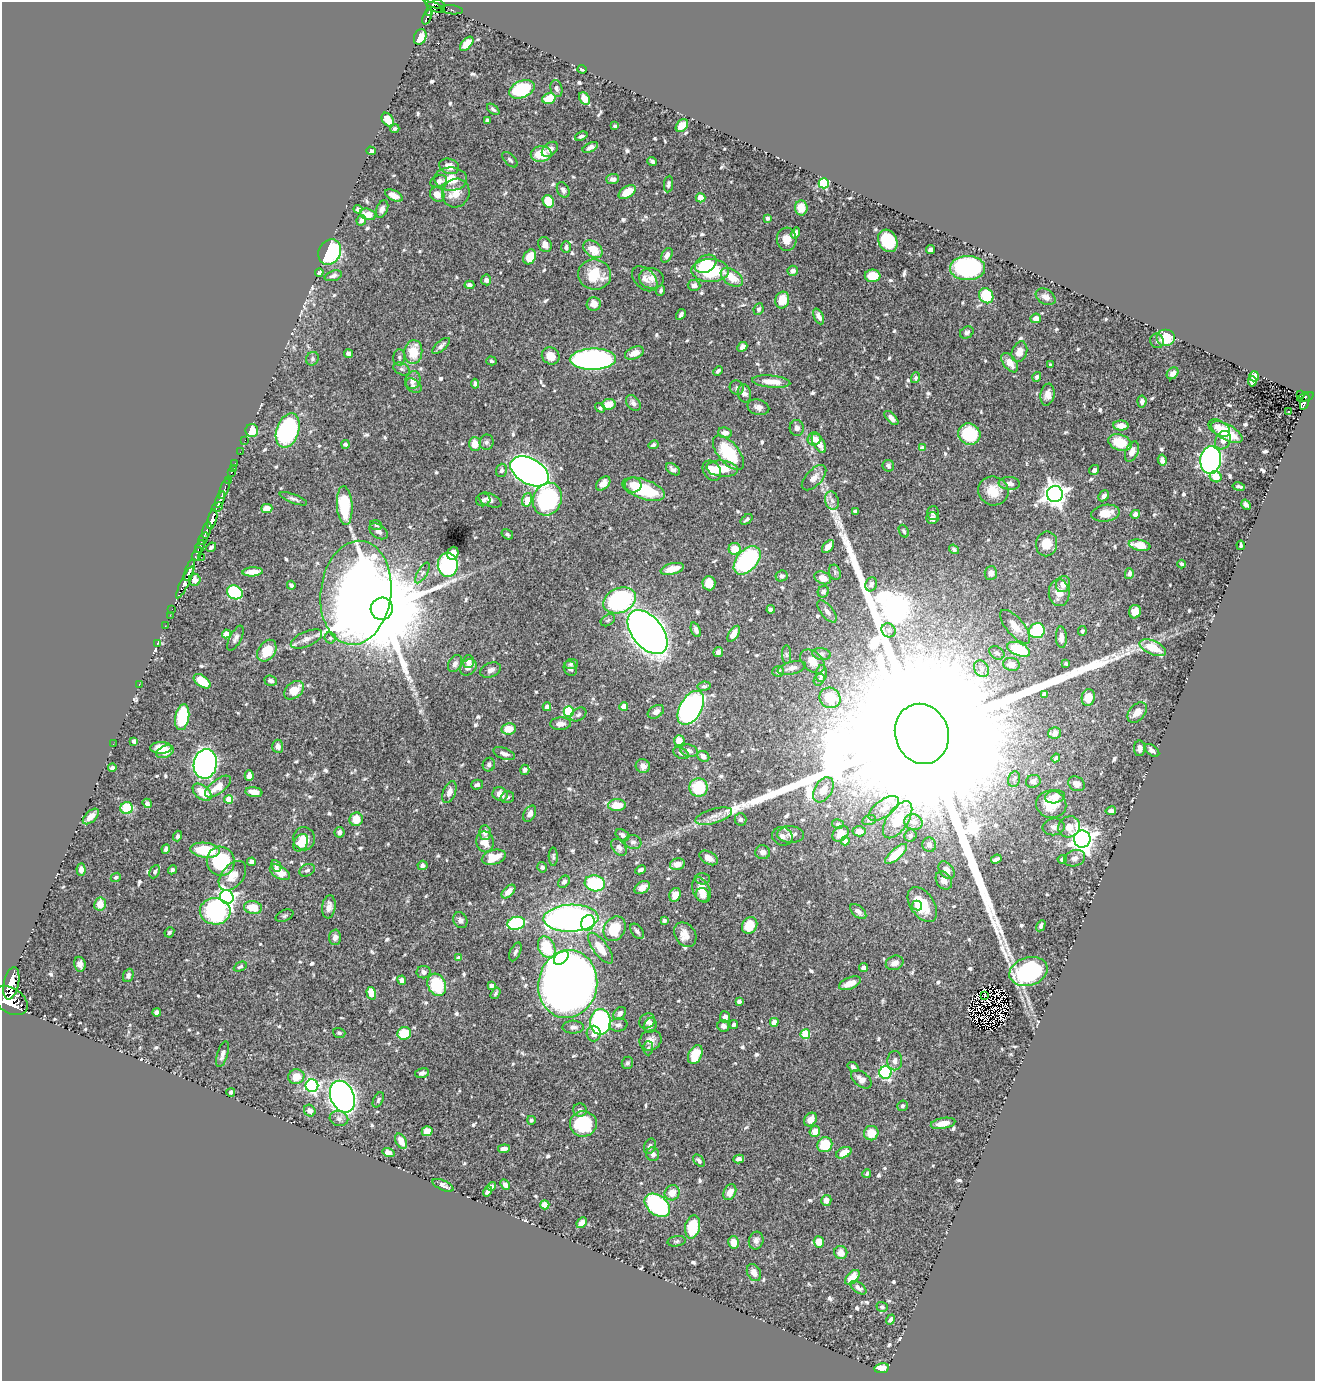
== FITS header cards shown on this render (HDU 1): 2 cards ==
NAXIS1  =                 1313
NAXIS2  =                 1379

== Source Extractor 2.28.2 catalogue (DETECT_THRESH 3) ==
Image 1313 x 1379 px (HDU 1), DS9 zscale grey, 1 PNG px = 1 image px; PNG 1317 x 1383 px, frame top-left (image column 1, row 1379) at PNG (2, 2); each listed source drawn as its Kron ellipse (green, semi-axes under 4 px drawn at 4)
Background 0.693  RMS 0.013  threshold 0.0395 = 3 sigma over >= 5 px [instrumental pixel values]
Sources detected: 737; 6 with non-positive FLUX_AUTO (blend fragments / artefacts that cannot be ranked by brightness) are neither listed nor drawn; of the other 731, the 500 brightest by FLUX_AUTO listed and drawn (231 fainter detections omitted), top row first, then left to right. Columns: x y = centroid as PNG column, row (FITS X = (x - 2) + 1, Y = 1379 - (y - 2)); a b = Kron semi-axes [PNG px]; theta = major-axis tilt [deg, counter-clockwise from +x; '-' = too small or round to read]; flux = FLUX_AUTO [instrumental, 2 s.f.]
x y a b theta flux
435 4 10 4 -13 350
435 8 10 3 -23 130
452 10 11 4 -5 39
429 12 4 3 - 88
427 17 8 3 68 100
420 37 8 6 68 9.4
467 44 8 5 47 14
582 69 4 3 - 2.2
556 88 8 6 -76 3
522 89 13 8 22 55
549 99 7 5 18 21
584 99 7 5 -60 10
493 109 7 4 -39 2.2
388 120 7 5 -55 15
487 120 4 4 - 2.3
615 126 4 3 - 1.9
682 126 7 5 49 11
395 128 5 4 - 1.9
581 136 6 4 22 2.4
590 147 8 4 27 3.7
550 149 9 6 40 5.5
371 151 5 4 - 3.4
541 154 10 8 5 18
510 160 9 5 -46 2.1
652 161 5 3 - 1.8
449 166 10 7 -21 9.1
451 179 16 11 -2 17
613 179 6 5 - 3.7
439 181 8 5 21 4.1
824 183 5 5 - 81
668 184 8 4 81 2
563 190 8 6 -63 3.6
627 192 9 5 33 16
456 193 14 13 - 13
394 195 9 5 -26 7.5
437 195 7 6 - 8.8
700 198 5 4 - 9.4
548 201 6 5 - 26
801 208 7 6 - 11
358 209 4 4 - 2.8
382 209 9 5 66 3.2
368 214 8 5 -14 10
767 218 4 3 - 2
361 220 5 4 - 3.3
795 233 6 4 59 3.6
787 239 11 10 - 8.4
888 241 11 9 -63 46
545 244 8 6 -61 6
566 247 6 4 -89 2.3
593 249 10 7 -39 18
931 250 4 4 - 6
330 252 13 11 62 74
667 255 8 5 60 4.1
530 257 8 6 59 16
706 264 11 8 31 24
968 268 17 12 -1 150
710 271 18 11 -1 59
793 271 5 5 - 4.4
319 273 4 3 - 1.8
594 275 16 15 - 31
333 276 9 5 18 3.1
873 276 8 6 -1 22
732 277 12 7 -35 14
651 278 12 10 -8 8
645 279 15 9 -45 6
486 280 5 5 - 3.6
469 285 5 4 - 3.5
694 285 6 5 - 3.3
661 290 5 4 - 2
986 296 8 7 - 35
1046 297 10 7 -31 5.3
782 300 8 7 - 20
594 304 7 6 - 7.5
759 309 6 5 - 2.3
681 314 6 3 57 2.6
819 316 8 4 -66 5.5
1036 318 5 4 - 7
967 332 7 5 30 2.5
1166 338 9 8 - 22
1157 341 7 6 - 2.4
441 346 11 5 41 3.4
742 347 5 4 - 4.1
413 352 12 9 84 22
1019 352 10 7 70 8.1
634 353 10 6 22 7.8
349 354 4 4 - 2.4
551 356 9 8 - 10
399 357 8 6 -88 2.2
312 359 7 6 - 2
593 359 23 10 1 290
491 361 5 4 - 1.8
1010 363 11 6 -53 9.9
1050 365 4 4 - 1.8
402 369 9 5 -26 2.4
718 371 5 3 - 2
1173 373 6 5 - 4.3
1254 376 5 5 - 8.1
1037 377 5 4 - 2
915 378 5 4 - 1.9
413 380 9 7 69 5.3
771 381 19 6 -5 15
1252 381 5 4 - 5.8
475 384 5 4 - 2.1
413 386 9 6 -36 2.6
737 388 7 6 - 2.5
744 393 9 6 -77 5.2
1047 395 11 7 81 5.9
1301 395 4 2 - 8
1305 397 8 3 19 51
1142 401 6 4 84 3.5
1305 402 8 3 71 55
633 403 9 6 -51 3.5
609 404 7 5 11 11
758 407 11 7 -15 4.7
600 408 5 4 - 1.9
1289 412 3 2 - 2.7
891 418 9 4 -45 4.7
1121 426 8 5 -1 9.5
797 428 8 7 - 3.8
1219 428 12 7 -31 9.5
252 430 6 6 - 15
288 431 18 11 72 130
1227 432 17 7 -29 24
725 433 7 5 -7 5.3
969 434 11 10 - 60
814 439 6 6 - 6.2
245 440 2 2 - 5.9
1223 440 10 7 61 7.9
486 442 8 7 - 2.5
819 443 10 5 -60 9.5
1120 443 12 8 -19 25
345 444 4 4 - 2.2
475 444 7 6 - 9.9
653 445 5 4 - 2.4
922 448 4 4 - 6.5
240 452 2 2 - 6
1132 452 10 6 67 7
728 453 21 10 -50 48
1162 460 6 4 -82 4.7
1211 460 14 10 85 370
235 463 2 2 - 8.3
888 466 6 5 - 2.2
233 468 2 2 - 6.4
673 469 8 5 -35 3.2
722 469 16 8 -5 18
501 470 7 5 72 2.6
1094 470 5 4 - 2.5
530 471 21 12 -29 820
712 471 11 8 -56 11
231 472 3 3 - 35
1216 477 6 5 - 11
814 478 15 8 46 7.1
228 481 4 2 - 84
603 483 8 5 44 7.3
1009 483 11 6 -4 4.9
633 485 8 7 - 6.6
1239 487 6 3 -10 1.7
224 489 11 3 69 98
644 489 22 9 -19 47
993 491 15 14 - 18
1055 494 8 8 - 790
1104 496 6 4 46 3.9
220 499 8 3 69 950
293 499 15 4 -21 2.6
547 499 17 14 66 110
483 500 7 6 - 1.8
490 500 12 6 -22 3.6
527 500 7 4 73 17
832 501 9 6 -73 3.9
345 505 19 8 -86 48
1246 505 5 4 - 2.6
217 507 6 4 28 390
267 508 5 4 - 11
856 511 4 3 - 2.6
933 513 7 6 - 2.8
1105 513 14 8 9 14
1135 514 5 4 - 5.9
932 518 6 6 - 5.4
212 519 10 4 75 1800
747 519 7 3 39 2.3
376 525 6 4 -18 1.8
207 530 9 3 77 340
379 531 10 6 -34 4
904 531 6 4 -68 1.8
507 534 6 4 -34 2
203 538 7 3 58 270
1047 544 12 10 79 16
1140 545 11 5 -11 18
1241 545 5 3 - 1.8
200 547 7 3 66 220
211 547 5 4 - 2
828 547 7 4 51 5.8
735 549 6 6 - 17
954 549 5 4 - 2.1
453 553 6 5 - 13
197 554 7 4 66 150
201 557 2 2 - 20
747 560 16 10 48 110
1182 564 4 3 - 1.9
448 565 12 10 -88 110
672 569 12 5 14 12
190 570 12 3 71 1100
253 572 10 4 3 9.3
835 572 8 5 -71 1.9
422 573 12 4 59 2.7
991 573 7 6 - 3.9
1129 574 5 4 - 3
782 576 6 5 - 3.2
823 578 9 6 -22 9.3
195 580 6 5 - 4.1
185 582 18 4 64 970
709 583 7 6 - 13
871 584 7 5 69 3.3
1063 584 8 7 - 7.2
291 585 4 3 - 2.6
235 592 8 6 -27 78
823 592 6 5 - 3.5
356 593 52 35 83 1700
1059 593 13 10 -87 11
620 600 17 12 23 160
172 609 2 2 - 11
382 609 11 11 - 26000
771 609 4 3 - 2.6
827 611 13 6 -51 5.1
1135 612 7 6 - 7.4
170 615 2 2 - 8
608 620 8 5 32 1.9
165 626 2 2 - 9.8
1015 627 21 8 -50 12
696 630 8 4 -67 3.6
888 630 7 6 - 2.4
1037 631 8 7 - 55
1082 631 5 3 - 1.9
647 632 25 15 -51 1200
226 634 4 4 - 17
734 634 9 4 57 7.7
1061 637 11 5 -88 5
235 638 14 6 62 3.4
330 638 6 5 - 2
306 639 17 7 24 6.9
157 643 2 2 - 6.1
1153 648 14 6 -23 24
1019 649 12 6 -21 43
267 651 12 8 56 20
718 652 5 5 - 3
997 653 8 6 -33 2.3
821 654 9 5 -8 2.5
786 655 9 4 -89 1.9
813 661 14 9 -44 11
468 662 6 6 - 4.6
1066 663 3 3 - 2
455 664 9 6 59 4
571 664 7 4 10 2.2
1011 664 8 6 -13 5.5
468 667 9 7 38 3.7
792 668 14 6 14 4.8
570 669 8 6 -62 3.4
982 669 9 7 -59 3.9
491 670 11 7 23 4.3
778 672 6 5 - 2.9
821 674 8 5 83 4.6
819 679 6 5 - 1.8
202 681 10 5 -37 23
271 681 6 5 - 2.9
139 684 3 2 - 78
704 686 6 4 9 1.9
294 690 11 7 40 15
1044 694 4 4 - 3.4
1088 697 8 6 78 15
830 698 11 10 - 19
624 706 4 4 - 17
547 707 4 4 - 3.9
691 708 19 11 59 320
569 711 5 5 - 56
656 712 9 6 31 5.2
1137 712 12 7 48 8.2
578 714 8 6 33 2.4
182 717 13 7 80 54
560 724 10 6 2 5.2
509 729 7 5 7 15
1055 733 6 5 - 4.6
922 734 30 26 -70 260000
134 741 4 4 - 2.8
679 741 5 5 - 8.1
113 744 2 2 - 4.2
278 746 6 5 - 4.6
161 748 10 6 0 12
1140 748 8 5 89 3.7
1152 750 8 5 -37 4.2
689 751 9 6 -16 3.1
165 752 9 5 24 6
681 753 8 5 -24 2.3
504 754 11 5 -21 4
703 756 6 5 - 5.3
1056 758 4 4 - 2
205 764 15 11 82 470
489 765 7 6 - 3.1
643 766 7 6 - 4.5
112 767 4 3 - 2.7
525 770 5 4 - 2.9
249 776 5 4 - 5.9
1014 779 8 6 77 2.5
1033 781 7 6 - 4.5
1076 784 8 7 - 4.9
477 785 6 5 - 2.3
218 787 15 7 37 13
699 787 9 9 - 40
823 790 14 8 59 10
202 792 11 6 -38 18
254 792 8 5 -8 8.7
449 792 11 6 69 5.8
500 794 8 6 -23 6.6
507 797 7 6 - 1.9
1055 797 10 6 11 7.1
229 799 4 4 - 23
147 803 5 4 - 2.6
1051 804 15 13 -14 22
617 805 9 6 3 20
127 808 6 6 - 33
884 808 18 8 36 8.7
1111 811 5 4 - 4.3
530 814 9 5 61 4.1
91 816 10 5 44 7.1
714 816 19 7 17 7.3
356 819 7 6 - 14
741 819 6 6 - 2.4
869 820 7 5 15 2.1
898 820 21 10 56 25
913 822 9 8 - 5.1
838 824 6 5 - 2
1054 827 11 8 6 4.8
1069 827 11 10 - 13
859 831 7 5 3 6
339 832 5 5 - 3.3
485 832 7 5 -88 3.9
791 834 13 8 -3 6.2
841 834 9 7 40 9
622 835 7 5 -31 2.7
178 836 5 4 - 2.3
782 836 10 9 - 5.5
910 836 6 5 - 2
304 839 11 11 - 16
1082 839 8 8 - 790
845 841 4 4 - 4.4
485 842 10 9 - 11
633 842 8 7 - 3.3
301 843 9 6 60 8.9
929 845 7 6 - 4.1
619 847 9 6 -52 4.8
166 849 4 3 - 2.1
205 850 15 7 -7 40
763 852 7 7 - 4.3
896 854 13 5 42 23
494 857 12 7 16 17
553 857 9 4 -89 1.9
709 858 10 6 -30 5.9
1075 858 11 8 18 5.4
996 859 5 3 - 2.9
1062 859 4 4 - 2.6
221 861 15 14 - 60
252 862 4 4 - 4.4
677 864 7 5 13 8.1
422 865 5 4 - 3.5
276 866 6 5 - 2.8
542 867 5 5 - 2.3
81 870 6 4 -86 3.7
172 870 4 4 - 2.1
307 870 8 6 28 2.3
641 870 5 3 - 2.6
946 870 10 6 -52 6.7
155 872 7 4 64 1.9
280 872 11 6 -32 13
232 876 17 11 51 11
116 877 5 4 - 1.9
702 879 7 5 -2 1.9
944 880 10 7 -58 6.3
564 882 7 5 49 3
595 883 10 8 -13 68
642 888 8 5 32 7.4
701 890 13 8 -67 12
508 891 8 5 44 8.4
675 895 7 5 67 9.6
703 895 7 6 - 4.7
227 897 7 6 - 300
100 904 6 6 - 11
922 905 19 11 -55 27
917 906 5 4 - 3.8
253 907 9 6 -9 17
329 907 12 6 82 5.6
215 911 15 13 -3 140
858 911 9 5 -41 4.2
285 916 9 5 24 2
571 918 27 13 2 400
460 920 8 6 -59 3.7
664 920 4 3 - 2
516 923 9 6 10 87
588 923 8 6 64 21
750 925 9 7 59 18
1041 926 6 4 62 3
615 929 13 10 59 24
637 931 9 5 -52 3.1
169 932 5 4 - 1.9
685 935 13 10 -55 8.2
335 937 7 6 - 4.7
547 947 11 8 -63 33
600 948 18 7 -53 15
515 952 10 5 67 2.6
459 958 4 4 - 6.3
561 958 8 5 42 33
895 963 9 7 22 6.1
80 964 7 5 -81 4.2
240 967 7 4 26 1.9
863 968 4 4 - 4.9
1028 971 19 14 17 130
423 972 7 6 - 4.1
128 975 7 5 66 3
402 980 4 4 - 4.9
11 983 16 7 78 3000
850 983 11 6 22 10
568 984 34 29 78 1500
437 985 12 9 -64 51
491 985 4 4 - 4.6
371 993 6 4 -74 17
496 993 6 4 58 1.9
984 996 3 2 - 2.1
10 1001 19 12 -32 6100
739 1001 4 4 - 2.5
157 1012 4 4 - 4
620 1013 7 5 47 4.5
725 1017 6 5 - 4.1
647 1021 8 7 - 6.4
600 1022 13 10 -89 160
774 1022 4 4 - 12
618 1025 9 6 6 3
650 1025 8 6 72 3.5
734 1025 4 3 - 2.8
723 1026 6 5 - 4.5
573 1027 10 6 0 3.6
339 1033 6 5 - 2
404 1033 7 6 - 27
594 1033 8 7 - 5.8
805 1034 5 4 - 39
650 1040 11 10 - 6.4
648 1048 7 5 89 1.8
222 1054 13 5 73 4.3
695 1055 10 6 65 19
895 1061 9 7 89 4.8
627 1063 6 5 - 1.8
853 1067 6 4 -39 3
422 1073 7 4 13 3.4
885 1073 6 6 - 120
296 1077 8 7 - 11
861 1079 12 7 -39 6.8
312 1086 6 6 - 160
231 1092 4 4 - 2.2
342 1097 16 11 -66 480
378 1100 8 4 62 1.8
902 1106 5 5 - 2
580 1110 6 6 - 3.3
310 1111 6 5 - 4.8
339 1118 9 7 -16 3.8
810 1119 7 5 50 7.9
531 1120 4 4 - 1.9
943 1123 12 5 10 11
583 1124 13 12 - 58
427 1131 5 5 - 11
815 1131 5 5 - 11
871 1133 7 7 - 14
401 1141 8 5 -61 9.2
825 1145 8 7 - 29
650 1146 8 5 67 2.6
504 1149 6 4 6 4.7
388 1153 6 4 -17 6.3
844 1153 8 5 26 12
653 1154 7 6 - 3.6
739 1159 5 4 - 4.1
699 1161 7 4 -48 2.5
867 1174 4 3 - 1.8
443 1185 11 5 -24 4.1
505 1185 5 4 - 3.7
491 1186 4 4 - 3.2
488 1191 5 4 - 3.2
730 1192 8 6 64 7.5
672 1193 8 7 - 10
826 1200 5 5 - 5.7
545 1205 4 4 - 23
657 1205 14 9 -38 130
582 1223 6 4 48 5.4
693 1227 12 7 79 33
676 1241 9 5 9 1.8
756 1241 9 7 75 3.9
734 1242 6 5 - 10
819 1242 5 5 - 14
841 1252 6 6 - 8.8
754 1272 9 6 -61 5.9
852 1277 9 5 48 13
858 1288 9 5 -36 3.5
882 1307 5 5 - 2.3
891 1319 5 3 - 3.6
882 1368 7 5 9 13
At the frame edge (FLAGS 8, measured only in part): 2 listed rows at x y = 435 4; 10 1001
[231 fainter detections neither listed nor drawn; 6 non-positive-flux detections neither listed nor drawn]